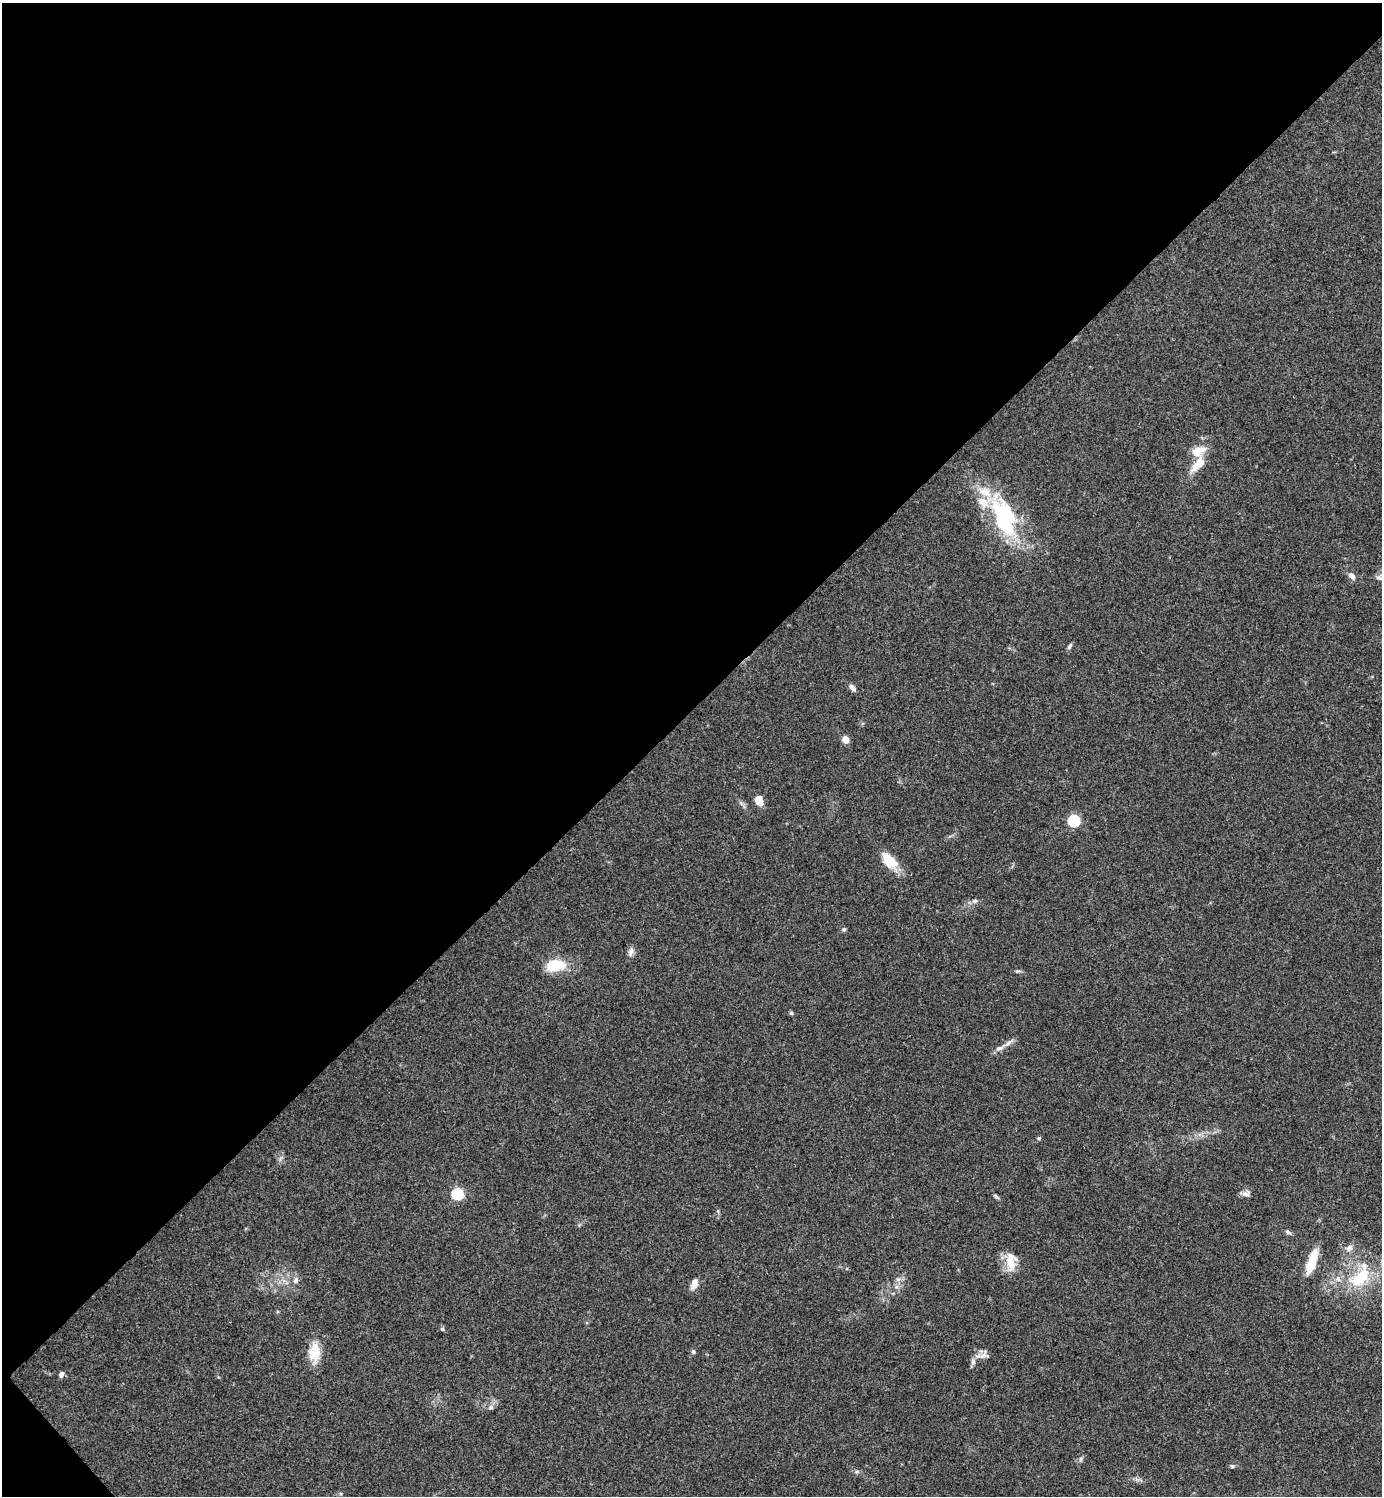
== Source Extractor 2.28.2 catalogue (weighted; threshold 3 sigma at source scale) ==
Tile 5 of 4 x 4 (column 1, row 2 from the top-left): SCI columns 160-1539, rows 2992-4485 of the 5980 x 5981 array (HDU 1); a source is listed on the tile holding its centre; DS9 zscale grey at full resolution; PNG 1384 x 1498 px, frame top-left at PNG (2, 3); no overlay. Shown black and unused: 48% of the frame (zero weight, under 3 of 4 exposures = <1% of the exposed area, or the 3 px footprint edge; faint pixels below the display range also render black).
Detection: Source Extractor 2.28.2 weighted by HDU 2 'WHT'; one run over the whole footprint, this tile lists its part. Background 0.115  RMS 0.0066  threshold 0.0295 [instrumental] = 3 sigma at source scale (4.5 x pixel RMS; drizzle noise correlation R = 1.50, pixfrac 1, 0.05/0.05 arcsec/px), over >= 5 px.
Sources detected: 44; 8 inside a brighter listed object's ellipse — not listed separately; the other 36 listed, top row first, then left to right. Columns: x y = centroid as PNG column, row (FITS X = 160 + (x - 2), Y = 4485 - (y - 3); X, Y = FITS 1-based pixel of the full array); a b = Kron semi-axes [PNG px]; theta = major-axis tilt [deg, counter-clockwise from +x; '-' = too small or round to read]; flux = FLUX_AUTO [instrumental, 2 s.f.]
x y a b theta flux
1198 464 25 11 47 11
1004 517 50 25 -71 68
1352 576 9 7 -43 3.1
1379 578 10 6 -25 2.2
1070 646 9 4 59 1.3
852 687 9 6 -49 2.7
845 740 7 7 - 4.8
759 800 11 8 -71 7
1074 821 6 6 - 66
889 860 22 11 -44 16
975 901 7 6 - 1.5
844 929 6 6 - 1.2
631 952 11 7 65 2.8
556 965 24 14 10 18
791 1013 5 5 - 0.96
1009 1043 13 4 38 2.5
1039 1138 5 4 - 0.97
457 1194 6 5 - 69
1246 1194 13 7 6 2.6
996 1196 8 4 -38 1.3
1288 1232 7 5 -30 1.4
1349 1248 10 7 40 3.1
1011 1261 25 11 -85 11
1312 1262 28 9 71 16
1360 1278 32 18 43 29
898 1279 7 4 17 1.5
296 1280 9 6 59 2.4
694 1284 13 7 71 5
442 1329 5 4 - 1.2
693 1351 6 5 - 1.1
314 1352 26 14 87 13
983 1355 16 10 18 4.1
61 1375 7 5 57 1.8
491 1407 8 6 15 1.9
1080 1459 9 4 89 1.3
1232 1466 5 5 - 0.99
Isophote crosses this tile's border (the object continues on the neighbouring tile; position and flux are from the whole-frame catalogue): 1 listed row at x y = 1360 1278